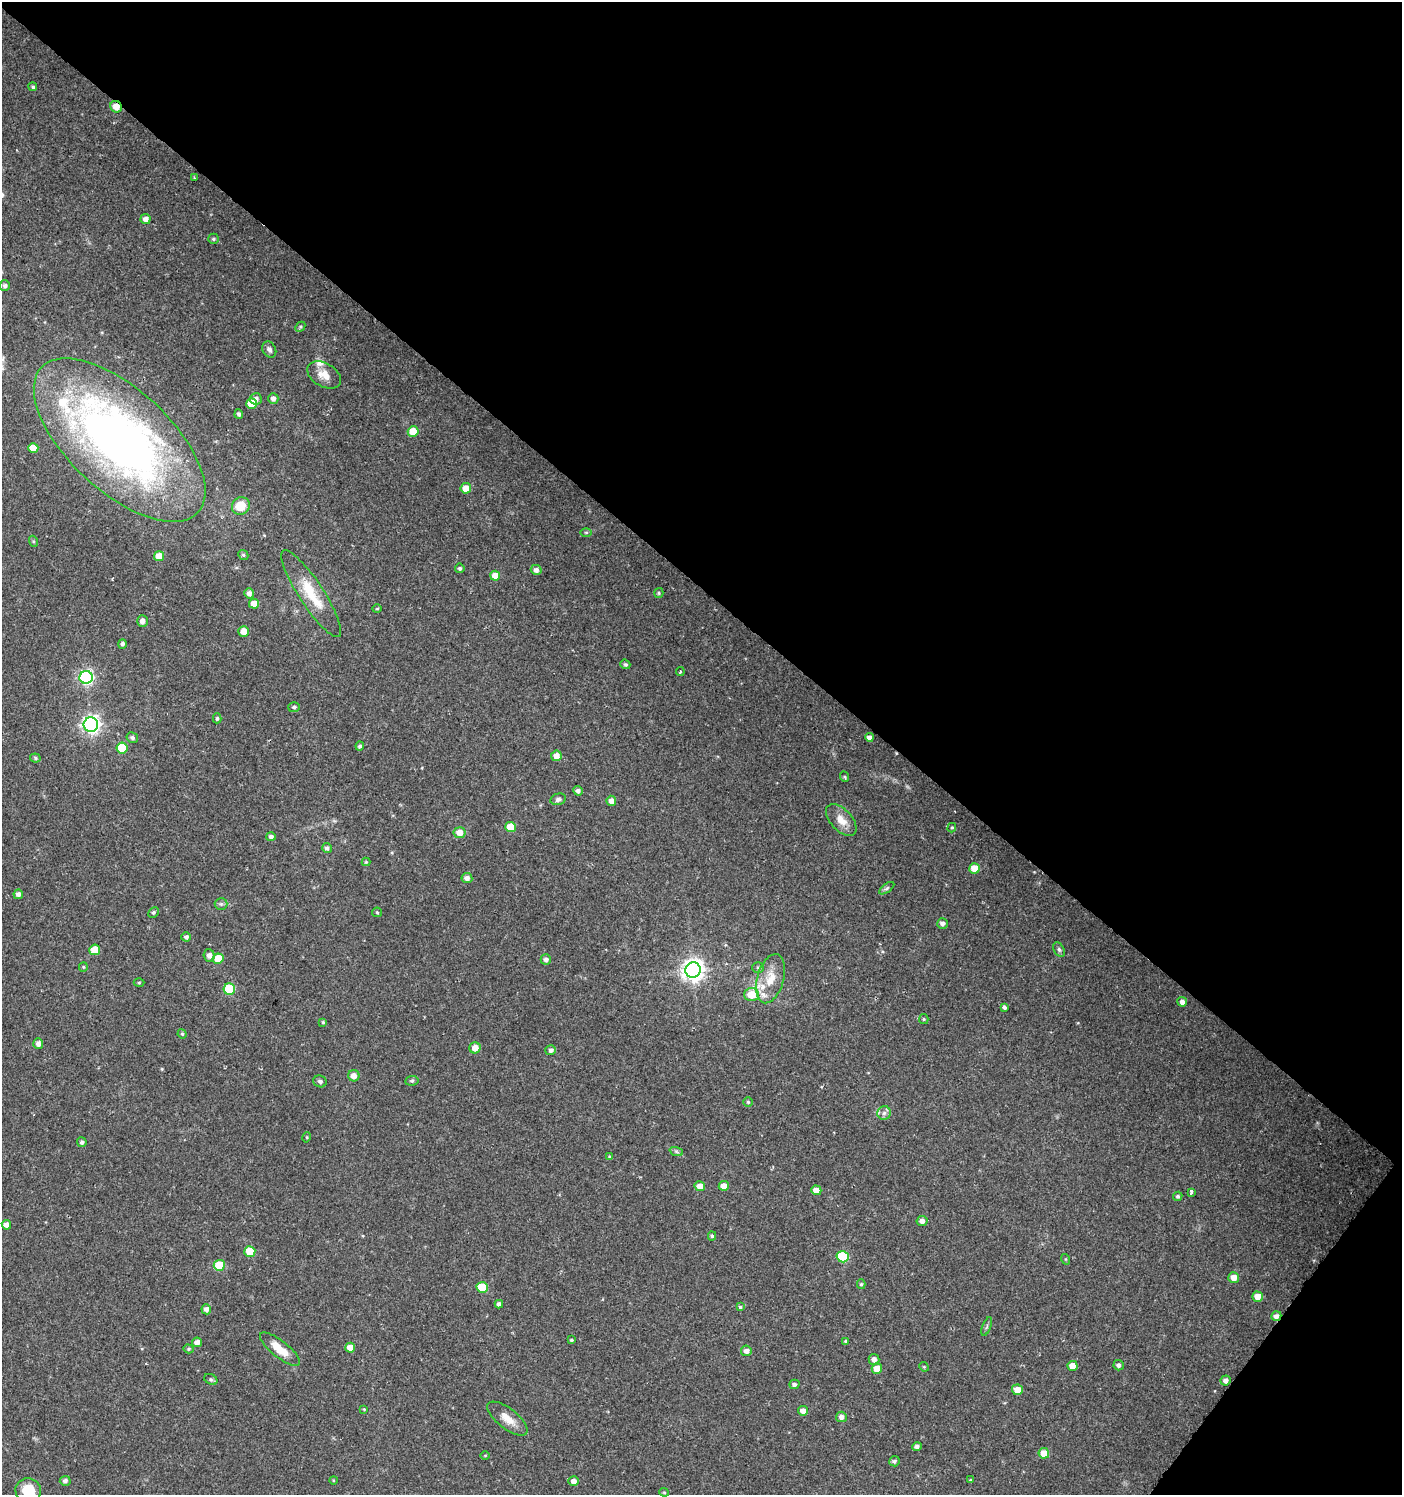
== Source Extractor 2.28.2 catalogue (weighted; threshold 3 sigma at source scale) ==
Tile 8 of 4 x 4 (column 4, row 2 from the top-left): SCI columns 4442-5841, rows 2990-4482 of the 6032 x 6001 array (HDU 1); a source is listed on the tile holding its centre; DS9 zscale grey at full resolution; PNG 1404 x 1497 px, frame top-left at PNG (2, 2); each listed source drawn as its Kron ellipse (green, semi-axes under 4 px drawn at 4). Shown black and unused: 41% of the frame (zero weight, under 2 of 3 exposures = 1% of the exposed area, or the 3 px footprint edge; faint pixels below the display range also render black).
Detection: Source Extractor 2.28.2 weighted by HDU 2 'WHT'; one run over the whole footprint, this tile lists its part. Background 0.025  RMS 0.0041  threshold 0.0186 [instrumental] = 3 sigma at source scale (4.5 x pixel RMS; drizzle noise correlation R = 1.50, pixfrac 1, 0.0396/0.0396 arcsec/px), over >= 5 px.
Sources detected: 150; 1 cosmic-ray / hot-pixel residue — neither listed nor drawn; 4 inside a brighter listed object's ellipse — not listed separately; the other 145 listed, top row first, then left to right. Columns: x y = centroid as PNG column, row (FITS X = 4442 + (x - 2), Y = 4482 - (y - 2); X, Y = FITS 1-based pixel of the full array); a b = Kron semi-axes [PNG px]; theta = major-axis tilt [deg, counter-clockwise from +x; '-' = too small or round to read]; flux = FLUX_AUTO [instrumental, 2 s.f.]
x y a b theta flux
33 87 4 4 - 0.67
116 107 6 5 - 4.3
194 178 3 2 - 0.43
146 219 5 5 - 2.4
213 239 5 5 - 0.7
5 286 5 5 - 1.3
300 327 6 4 46 0.59
269 349 8 6 -61 1.4
324 375 18 11 -31 4.7
273 398 5 5 - 1.9
256 399 6 5 - 1.7
251 404 5 5 - 9.4
239 414 5 4 - 1.1
413 432 5 5 - 12
120 440 107 51 -43 290
33 448 5 5 - 6.6
466 488 5 5 - 5.6
241 506 9 8 - 8.4
586 532 5 3 - 0.42
33 541 5 3 - 0.52
243 555 5 4 - 0.61
159 556 5 5 - 5.5
460 568 5 4 - 0.78
536 570 5 5 - 1.9
495 576 5 5 - 5.1
249 593 5 5 - 1.7
659 593 5 4 - 0.57
311 594 51 12 -57 14
254 603 5 5 - 3.8
377 609 5 3 - 0.39
142 621 5 5 - 2.3
244 631 5 5 - 4.4
122 644 5 4 - 1.1
625 664 5 4 - 0.77
680 671 5 3 - 0.5
86 677 6 6 - 81
294 707 6 5 - 0.81
217 718 5 4 - 0.76
91 725 7 7 - 160
869 737 4 4 - 1.6
132 738 6 5 - 1.1
360 746 4 4 - 0.9
122 748 5 5 - 12
556 756 5 5 - 3.5
35 758 5 4 - 0.71
845 777 5 3 - 0.47
578 791 5 4 - 1.4
558 799 8 5 14 1.2
611 801 5 4 - 2.3
841 820 19 10 -47 4.8
510 827 5 5 - 7.9
952 828 5 4 - 0.49
459 833 6 5 - 3.7
271 836 5 4 - 1.2
327 848 5 4 - 0.98
366 862 4 4 - 0.37
975 868 5 5 - 7
467 878 5 5 - 2
887 888 9 4 35 0.82
18 894 5 4 - 1.7
221 904 6 6 - 0.93
153 912 6 5 - 0.83
377 912 5 4 - 0.46
942 923 5 5 - 1.5
186 937 5 4 - 1
1059 949 8 5 -63 0.87
95 950 5 5 - 7.8
209 955 6 5 - 1.9
218 959 5 5 - 9.3
546 959 5 5 - 1.4
83 967 5 4 - 0.5
758 968 6 5 - 0.74
693 970 8 7 - 290
771 979 25 13 74 8.4
139 983 5 3 - 0.41
229 989 5 5 - 20
751 995 7 6 - 8
1182 1002 5 4 - 2.2
1004 1007 4 3 - 2.9
924 1019 5 4 - 0.5
323 1022 4 4 - 0.52
182 1034 5 4 - 0.52
38 1044 5 5 - 1.8
475 1048 5 5 - 3.7
551 1050 5 5 - 1.3
354 1076 6 5 - 3.1
320 1081 7 6 - 1.1
412 1081 7 5 8 0.67
748 1102 5 4 - 0.61
884 1113 7 6 - 1.4
307 1137 5 3 - 0.38
82 1142 5 4 - 1
676 1151 7 4 -19 0.79
610 1157 3 3 - 0.64
700 1186 5 5 - 3.6
724 1186 5 5 - 3.4
816 1190 5 4 - 3.5
1191 1192 4 3 - 2.2
1178 1196 5 4 - 0.77
922 1221 5 5 - 1.9
6 1225 5 4 - 2.2
712 1236 4 4 - 0.69
250 1251 5 5 - 11
843 1257 6 5 - 24
1065 1259 5 3 - 0.38
219 1265 5 5 - 13
1234 1277 5 5 - 3.8
861 1284 5 4 - 0.6
482 1287 5 5 - 12
1257 1297 5 5 - 4.6
499 1304 4 4 - 1.3
740 1307 3 3 - 1.7
206 1309 5 5 - 1.8
1276 1316 5 4 - 1.7
987 1327 10 3 69 0.67
571 1340 4 3 - 0.51
845 1341 4 4 - 0.55
197 1342 5 4 - 2.3
350 1348 5 5 - 3.9
188 1349 5 4 - 0.59
280 1349 24 8 -39 7.9
746 1351 5 5 - 1.8
874 1359 5 5 - 1.8
1119 1365 5 5 - 1.2
1072 1366 5 5 - 4.6
924 1367 5 4 - 0.42
877 1369 5 5 - 5.9
211 1379 7 5 -28 0.79
1226 1380 5 5 - 1.8
794 1384 5 4 - 1.1
1017 1390 5 5 - 4.2
364 1409 4 4 - 0.35
803 1411 5 4 - 2.8
841 1417 5 5 - 2
507 1419 24 10 -38 5.1
917 1447 5 4 - 1.3
1044 1453 5 5 - 5.8
485 1455 5 3 - 0.36
894 1461 5 5 - 1.1
333 1480 4 3 - 0.33
971 1480 4 4 - 0.43
65 1481 5 5 - 1.3
574 1481 5 5 - 2
28 1491 13 12 - 9.2
664 1492 4 4 - 0.49
Overlapping masked pixels (flux is a lower limit): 3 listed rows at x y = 116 107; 120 440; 1276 1316
Isophote crosses this tile's border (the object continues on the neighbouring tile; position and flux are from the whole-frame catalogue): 1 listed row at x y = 28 1491